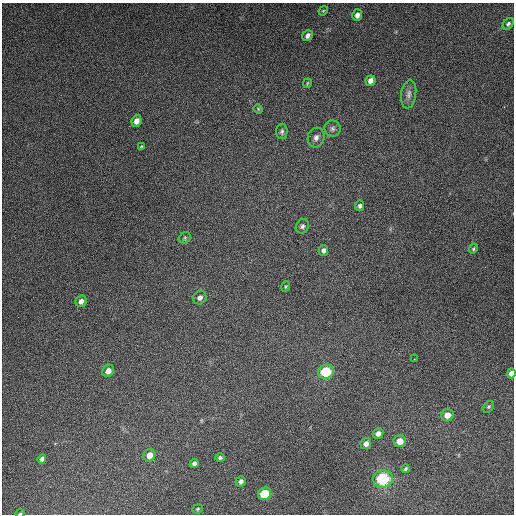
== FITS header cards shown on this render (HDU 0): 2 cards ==
NAXIS1  =                  512
NAXIS2  =                  512

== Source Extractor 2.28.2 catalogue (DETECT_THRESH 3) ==
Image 512 x 512 px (HDU 0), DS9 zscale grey, 1 PNG px = 1 image px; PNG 516 x 516 px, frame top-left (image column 1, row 512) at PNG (2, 3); each listed source drawn as its Kron ellipse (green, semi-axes under 4 px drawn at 4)
Background 5060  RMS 320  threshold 947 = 3 sigma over >= 5 px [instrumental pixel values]
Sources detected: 40; all 40 listed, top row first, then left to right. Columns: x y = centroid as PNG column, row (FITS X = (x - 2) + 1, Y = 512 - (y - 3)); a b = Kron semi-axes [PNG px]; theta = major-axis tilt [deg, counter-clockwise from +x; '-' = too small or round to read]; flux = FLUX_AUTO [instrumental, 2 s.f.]
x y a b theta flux
323 11 5 3 - 2.1e+04
357 15 6 5 - 9.3e+04
508 24 6 4 51 4.7e+04
307 36 6 5 - 7.8e+04
370 81 5 5 - 1.1e+05
307 83 5 3 - 2.2e+04
409 94 14 7 81 1.2e+05
258 109 5 4 - 2.2e+04
136 121 6 5 - 1.4e+05
332 128 8 8 - 7.3e+04
282 131 7 5 88 5.0e+04
316 137 10 8 73 1.0e+05
141 147 4 3 - 2.4e+04
360 206 5 4 - 5.5e+04
302 226 7 6 - 6.0e+04
185 238 6 5 - 3.7e+04
473 249 5 4 - 3.1e+04
323 250 5 4 - 7.1e+04
286 286 5 4 - 2.4e+04
200 298 7 6 - 8.5e+04
81 301 6 5 - 9.6e+04
414 359 3 2 - 1.8e+04
108 371 6 5 - 1.4e+05
326 372 8 7 - 9.9e+05
511 373 5 4 - 1.3e+05
489 407 6 4 54 2.9e+04
447 415 6 6 - 1.8e+05
378 433 5 5 - 1.1e+05
400 441 6 6 - 2.2e+05
366 444 6 5 - 1.2e+05
149 455 6 5 - 1.7e+05
220 458 5 4 - 4.2e+04
42 459 5 4 - 6.2e+04
194 463 5 4 - 5.9e+04
405 469 4 3 - 3.4e+04
383 479 10 8 11 1.5e+06
241 481 5 5 - 6.1e+04
264 494 6 6 - 6.4e+05
198 509 5 4 - 2.4e+04
20 514 5 3 - 2.3e+04
At the frame edge (FLAGS 8, measured only in part): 2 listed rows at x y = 511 373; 20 514